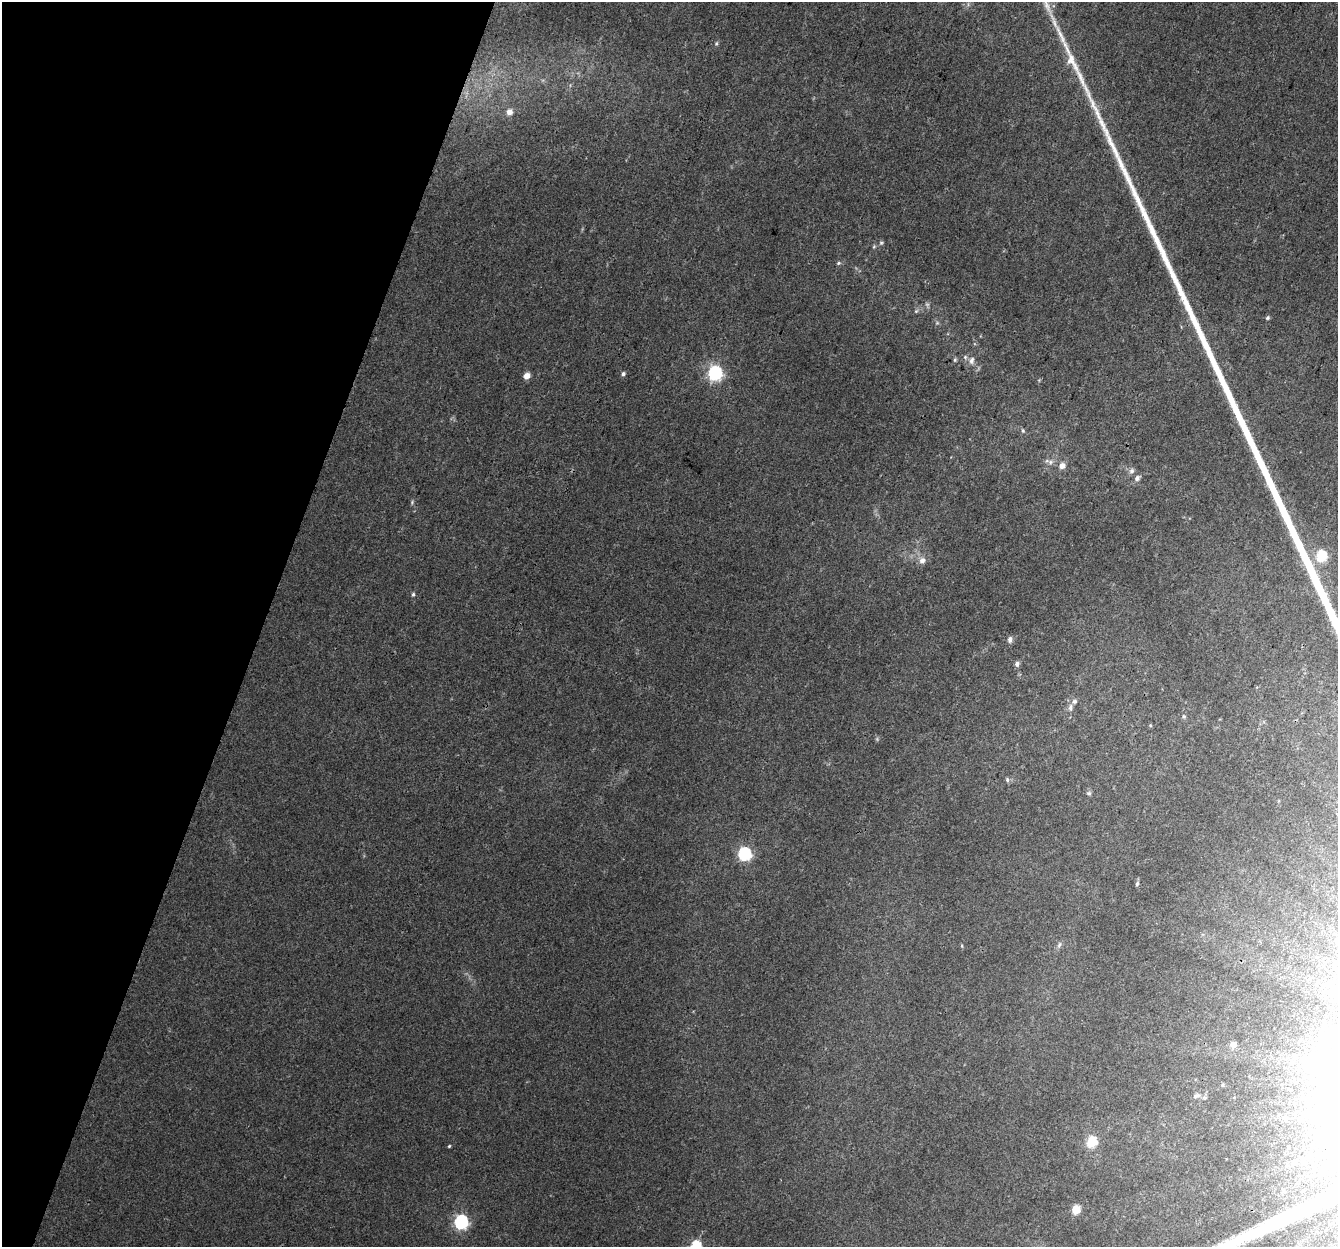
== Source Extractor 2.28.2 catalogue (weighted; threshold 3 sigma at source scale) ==
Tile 9 of 4 x 4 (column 1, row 3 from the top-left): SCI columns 21-1356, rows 1517-2761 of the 5396 x 5587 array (HDU 1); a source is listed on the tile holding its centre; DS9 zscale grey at full resolution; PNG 1340 x 1249 px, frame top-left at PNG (2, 2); no overlay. Shown black and unused: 20% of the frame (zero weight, under 3 of 4 exposures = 5% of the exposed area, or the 3 px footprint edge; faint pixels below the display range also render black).
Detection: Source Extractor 2.28.2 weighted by HDU 2 'WHT'; one run over the whole footprint, this tile lists its part. Background 0.0321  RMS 0.004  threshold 0.0179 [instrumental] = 3 sigma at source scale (4.5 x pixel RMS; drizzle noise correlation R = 1.50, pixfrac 1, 0.0396/0.0396 arcsec/px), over >= 5 px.
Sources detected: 41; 1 too faint to see at this stretch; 1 inside a brighter object's white glare — not listed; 1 inside a brighter listed object's ellipse — not listed separately; the other 38 listed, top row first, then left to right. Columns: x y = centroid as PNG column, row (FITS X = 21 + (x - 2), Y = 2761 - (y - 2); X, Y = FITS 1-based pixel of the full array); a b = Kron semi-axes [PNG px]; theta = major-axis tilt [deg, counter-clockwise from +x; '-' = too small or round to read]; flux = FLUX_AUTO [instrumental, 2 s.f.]
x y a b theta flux
716 43 6 5 - 0.65
509 112 9 8 - 2.3
881 243 6 5 - 0.73
838 263 7 4 27 0.71
916 311 7 4 45 0.72
1267 318 6 5 - 0.65
965 357 6 5 - 0.83
955 360 6 4 70 0.65
972 360 11 7 75 2
715 373 6 6 - 85
623 374 5 5 - 1
527 376 6 5 - 3.4
1023 431 6 5 - 0.68
1050 462 8 6 -22 1.4
1062 466 9 8 - 2.5
1132 471 8 7 - 1.4
1137 478 8 6 47 1.6
412 502 7 4 67 0.61
1321 556 6 5 - 32
922 560 9 9 - 2.4
413 594 6 4 87 0.69
1010 639 7 6 - 1.5
1017 664 6 6 - 1.2
1070 708 12 6 84 1.7
1184 716 6 5 - 0.62
1007 780 6 4 -70 0.78
1089 793 6 5 - 0.77
744 854 6 6 - 62
1137 883 6 4 64 0.7
1059 945 9 5 63 0.99
962 946 5 3 - 0.41
1233 1045 5 5 - 4.3
1332 1075 10 5 71 2.2
1196 1096 11 6 25 1.4
1091 1142 6 5 - 27
449 1146 4 3 - 0.45
1076 1210 5 5 - 16
461 1222 6 6 - 85
Unlisted compact peaks at least as high as the median listed source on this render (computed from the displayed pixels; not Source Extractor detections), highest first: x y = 1071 59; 1101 122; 1097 113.